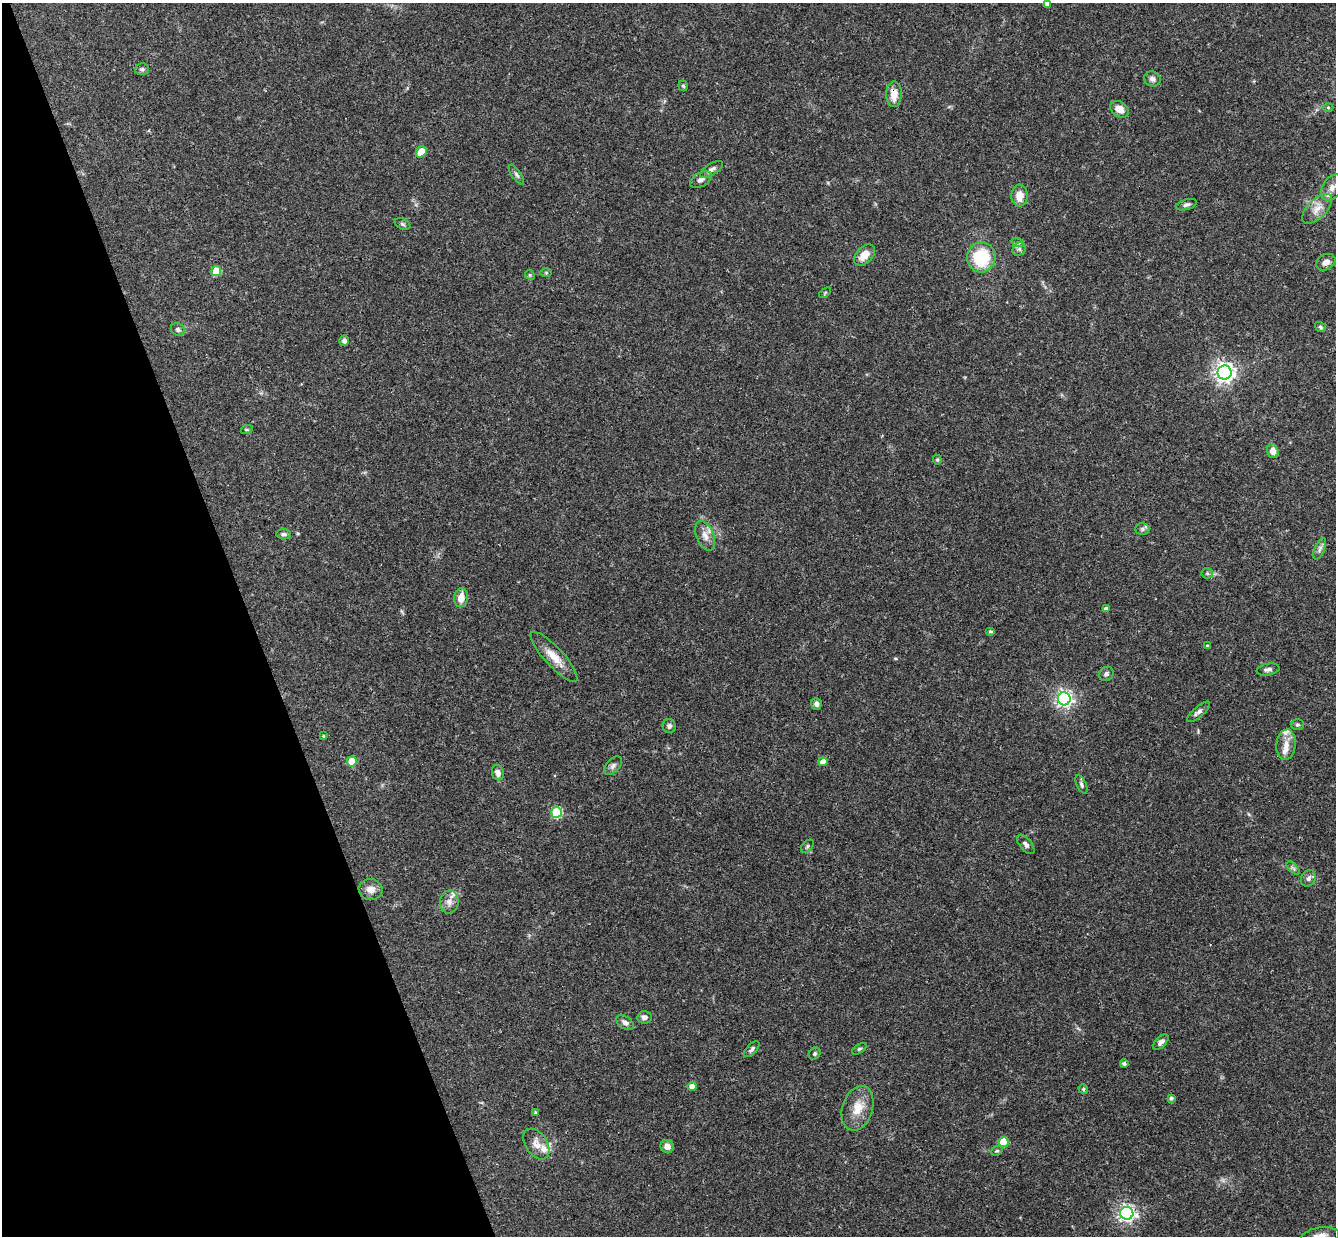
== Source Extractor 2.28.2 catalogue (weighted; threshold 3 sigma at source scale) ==
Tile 5 of 4 x 4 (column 1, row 2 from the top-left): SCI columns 59-1392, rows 2763-3996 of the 5448 x 5402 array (HDU 1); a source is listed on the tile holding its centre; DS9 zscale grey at full resolution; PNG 1338 x 1238 px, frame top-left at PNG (2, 3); each listed source drawn as its Kron ellipse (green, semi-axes under 4 px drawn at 4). Shown black and unused: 19% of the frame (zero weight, under 3 of 4 exposures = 6% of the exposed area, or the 3 px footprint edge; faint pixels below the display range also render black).
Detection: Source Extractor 2.28.2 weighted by HDU 2 'WHT'; one run over the whole footprint, this tile lists its part. Background 0.0769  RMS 0.0033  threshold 0.0149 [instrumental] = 3 sigma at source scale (4.5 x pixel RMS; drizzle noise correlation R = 1.50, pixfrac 1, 0.05/0.05 arcsec/px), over >= 5 px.
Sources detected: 85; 4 inside a brighter listed object's ellipse — not listed separately; the other 81 listed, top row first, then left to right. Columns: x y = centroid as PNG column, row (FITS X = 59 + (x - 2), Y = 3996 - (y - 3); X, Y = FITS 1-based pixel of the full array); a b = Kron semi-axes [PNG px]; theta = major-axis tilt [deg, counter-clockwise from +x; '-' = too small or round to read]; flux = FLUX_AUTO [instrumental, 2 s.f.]
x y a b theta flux
1047 3 4 4 - 1.2
142 69 7 5 11 0.69
1152 79 8 7 - 1.3
683 86 5 4 - 0.51
894 94 13 8 89 4.2
1328 107 5 3 - 0.37
1119 109 10 7 -33 3
421 152 6 5 - 7.4
712 169 13 5 33 1.4
516 175 11 4 -54 0.81
701 180 12 7 30 1.4
1332 188 14 9 56 2.7
1020 196 11 8 86 3.6
1186 205 11 5 15 0.98
1317 209 19 9 44 3.5
402 224 8 5 -27 0.68
1018 243 6 4 -18 0.54
1019 249 7 6 - 0.83
864 255 12 8 49 3.8
981 257 15 14 - 15
1326 262 10 7 28 2
216 271 5 5 - 10
546 273 6 4 -1 0.34
530 275 5 4 - 0.38
825 293 7 3 38 0.37
1320 327 6 4 -35 0.55
178 329 7 6 - 0.84
344 341 5 5 - 0.91
1225 372 7 7 - 180
247 429 6 4 19 0.39
1273 451 7 5 -72 2.5
937 460 5 4 - 0.43
1142 529 7 6 - 0.82
284 534 7 5 -4 0.81
705 536 15 9 -67 2.7
1320 549 11 5 67 1.1
1207 573 6 5 - 0.55
461 598 9 7 82 3.3
1106 609 4 4 - 1.3
990 631 5 3 - 0.45
1207 646 3 3 - 0.42
554 657 33 9 -47 5.1
1268 669 11 5 10 1.2
1106 674 8 6 44 0.98
1064 699 6 6 - 110
816 704 6 5 - 1.1
1199 712 14 5 41 1.2
1297 725 7 5 1 0.58
669 726 7 6 - 1
323 736 4 3 - 0.36
1286 745 15 9 83 3.1
352 761 5 5 - 10
823 762 4 4 - 2.9
613 766 11 6 46 1.2
498 773 8 6 -74 1.6
1081 784 10 4 -66 0.75
556 812 5 5 - 24
1026 844 11 6 -50 1.2
807 846 8 5 46 0.68
1293 868 8 4 -45 0.7
1308 878 9 7 61 1.2
371 889 12 10 -8 2.5
449 902 11 9 80 2.1
644 1017 7 6 - 1.2
625 1023 10 6 -35 1.3
1161 1042 9 5 45 1.2
752 1049 10 5 46 0.92
859 1049 8 4 35 0.54
815 1054 6 5 - 0.65
1124 1063 4 4 - 0.7
692 1086 4 4 - 2.5
1083 1089 5 4 - 0.48
1171 1098 4 4 - 0.74
858 1108 23 15 72 5.9
535 1112 4 3 - 0.35
1003 1142 5 5 - 12
536 1144 17 11 -56 2.8
667 1146 7 6 - 2.2
997 1151 6 4 19 0.45
1127 1213 6 6 - 110
1320 1236 19 8 8 2.9
Overlapping masked pixels (flux is a lower limit): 1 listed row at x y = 894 94
Isophote crosses this tile's border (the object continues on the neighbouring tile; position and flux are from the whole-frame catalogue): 2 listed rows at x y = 1047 3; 1320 1236